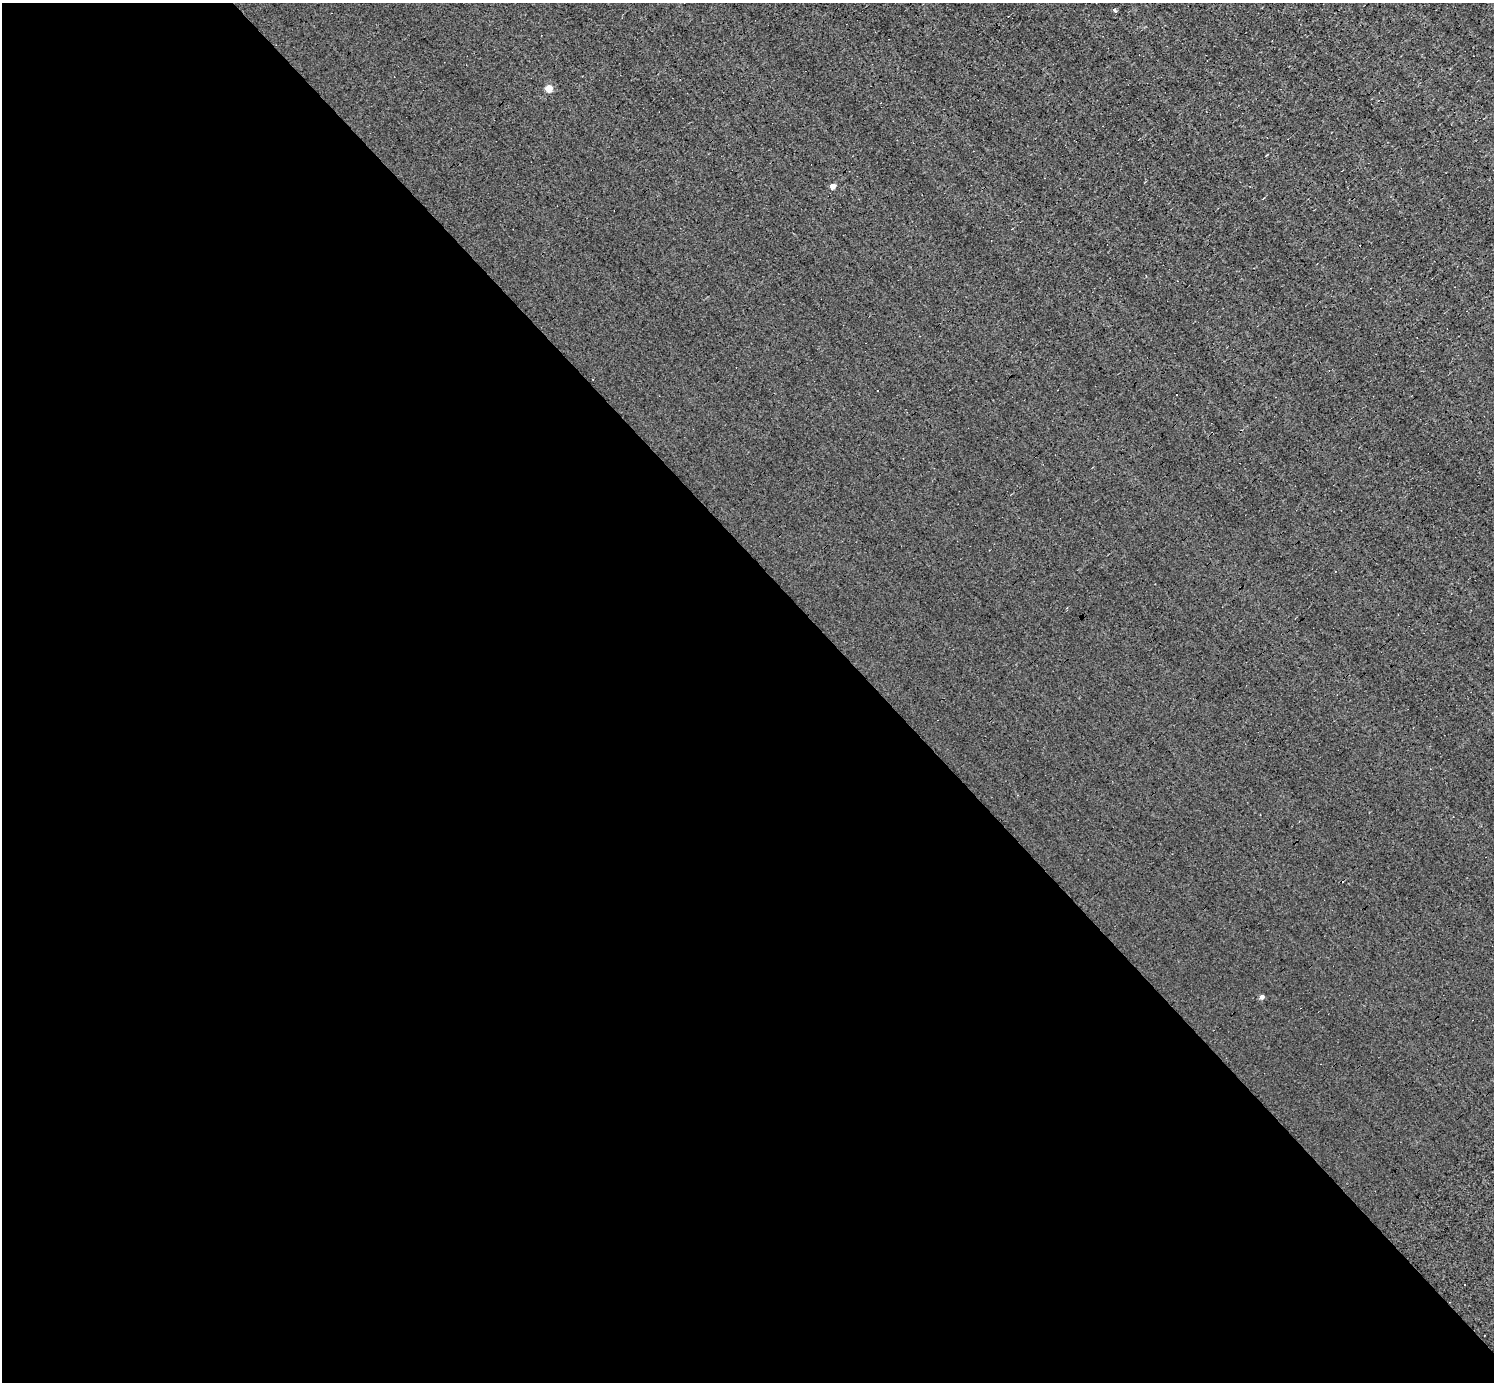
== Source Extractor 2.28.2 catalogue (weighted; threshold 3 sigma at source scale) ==
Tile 9 of 4 x 4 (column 1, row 3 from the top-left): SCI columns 1-1492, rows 1532-2911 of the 5967 x 5966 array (HDU 1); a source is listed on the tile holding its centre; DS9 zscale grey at full resolution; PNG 1496 x 1384 px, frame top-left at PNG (2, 3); no overlay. Shown black and unused: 59% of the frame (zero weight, under 3 of 4 exposures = <1% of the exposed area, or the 3 px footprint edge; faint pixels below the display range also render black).
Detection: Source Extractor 2.28.2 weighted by HDU 2 'WHT'; one run over the whole footprint, this tile lists its part. Background -0.00396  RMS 0.036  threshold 0.163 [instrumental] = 3 sigma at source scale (4.5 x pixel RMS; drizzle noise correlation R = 1.50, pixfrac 1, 0.05/0.05 arcsec/px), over >= 5 px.
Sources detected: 5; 1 cosmic-ray / hot-pixel residue — not listed; the other 4 listed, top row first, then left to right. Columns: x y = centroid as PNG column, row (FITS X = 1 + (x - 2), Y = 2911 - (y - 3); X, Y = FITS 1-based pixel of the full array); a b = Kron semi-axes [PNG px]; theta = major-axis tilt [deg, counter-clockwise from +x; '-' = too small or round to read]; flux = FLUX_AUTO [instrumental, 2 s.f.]
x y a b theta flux
1114 10 5 3 - 6.7
549 88 5 5 - 73
832 186 4 4 - 39
1262 997 4 4 - 15